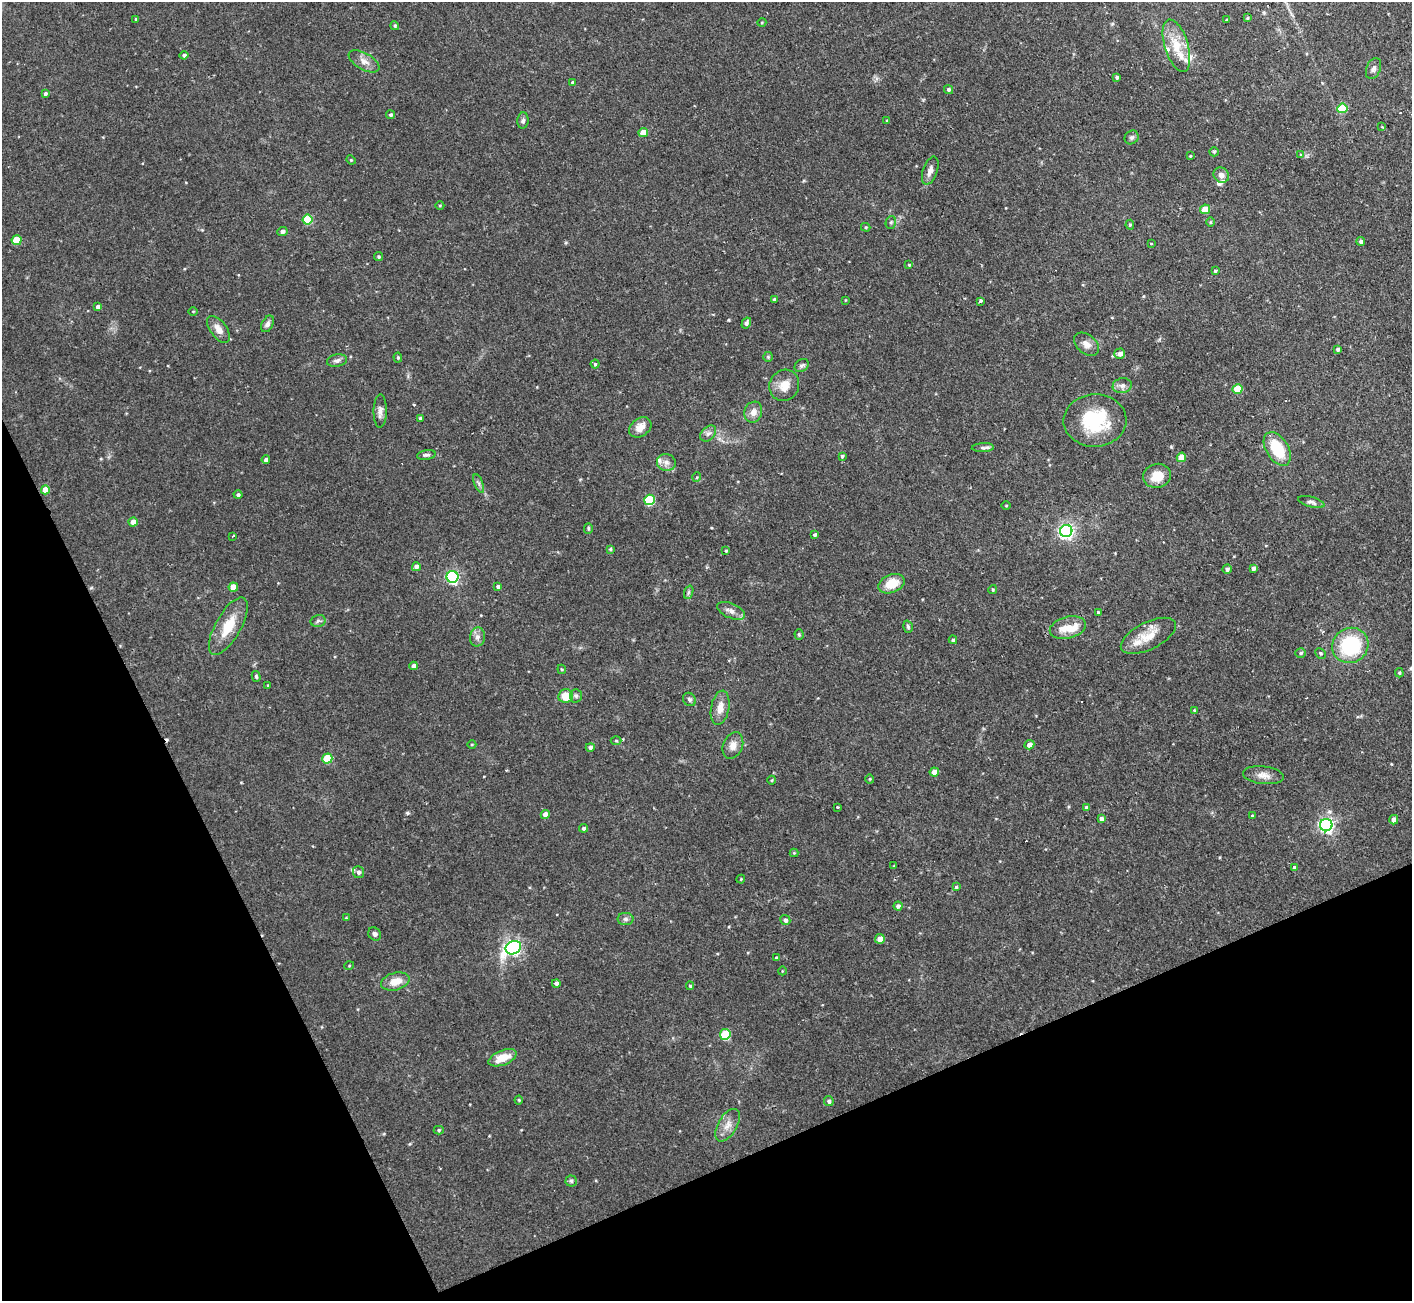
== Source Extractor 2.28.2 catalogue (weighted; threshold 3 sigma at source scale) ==
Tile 14 of 4 x 4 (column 2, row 4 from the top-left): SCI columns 1411-2820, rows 147-1445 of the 5641 x 5624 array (HDU 1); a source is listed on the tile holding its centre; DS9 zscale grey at full resolution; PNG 1414 x 1303 px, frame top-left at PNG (2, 2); each listed source drawn as its Kron ellipse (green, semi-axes under 4 px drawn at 4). Shown black and unused: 22% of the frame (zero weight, under 2 of 3 exposures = <1% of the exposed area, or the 3 px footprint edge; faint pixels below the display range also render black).
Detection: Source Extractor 2.28.2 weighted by HDU 2 'WHT'; one run over the whole footprint, this tile lists its part. Background 0.094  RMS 0.0058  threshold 0.0261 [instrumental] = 3 sigma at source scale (4.5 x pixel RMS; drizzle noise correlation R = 1.50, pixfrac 1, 0.05/0.05 arcsec/px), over >= 5 px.
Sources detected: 173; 3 cosmic-ray / hot-pixel residue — neither listed nor drawn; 7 inside a brighter listed object's ellipse — not listed separately; the other 163 listed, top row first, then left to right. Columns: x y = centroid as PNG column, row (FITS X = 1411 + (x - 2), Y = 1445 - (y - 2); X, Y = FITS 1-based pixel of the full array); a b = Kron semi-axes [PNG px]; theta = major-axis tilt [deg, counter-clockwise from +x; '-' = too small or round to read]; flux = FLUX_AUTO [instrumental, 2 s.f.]
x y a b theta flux
1248 18 4 2 - 0.52
136 19 3 3 - 0.5
1227 20 3 2 - 0.62
762 22 4 3 - 0.52
395 26 4 4 - 0.92
1176 46 27 11 -73 13
184 55 4 4 - 1.3
364 61 17 8 -30 4.3
1373 69 11 7 67 2.2
1117 77 4 4 - 1.3
572 82 4 4 - 0.85
949 89 5 4 - 1.3
45 93 4 4 - 1.1
1342 108 5 5 - 19
390 115 4 4 - 1.2
523 121 8 5 84 1.5
887 121 4 3 - 0.75
1382 127 4 2 - 0.82
643 133 5 4 - 8.4
1132 137 7 6 - 1.4
1214 152 5 4 - 0.69
1300 155 4 3 - 0.87
1190 156 4 3 - 0.49
351 160 5 4 - 0.59
930 171 15 7 71 3.2
1221 175 8 7 - 3.1
440 205 4 3 - 0.52
1205 209 5 4 - 12
307 220 5 5 - 25
891 222 6 5 - 1.1
1210 222 5 3 - 0.57
1130 225 5 4 - 0.89
866 227 5 4 - 0.72
282 232 5 4 - 2.2
17 240 5 5 - 15
1361 241 4 4 - 1.4
1151 243 4 2 - 0.38
379 257 4 4 - 0.86
909 265 4 4 - 0.67
1215 271 4 3 - 0.83
774 299 3 3 - 1.1
845 300 4 2 - 0.39
981 301 4 3 - 5.3
98 307 4 4 - 2
193 311 4 3 - 0.47
746 323 6 4 59 1.6
268 324 9 5 63 1.9
218 329 15 8 -54 4.8
1086 344 14 9 -38 3.9
1338 349 4 3 - 1.4
1120 354 5 5 - 3.2
398 357 5 4 - 0.83
768 357 5 5 - 0.81
337 360 10 6 10 2
595 364 4 4 - 0.96
802 366 7 6 - 1.4
784 385 16 14 60 8
1122 386 9 7 10 2.6
1238 389 5 4 - 17
380 411 16 6 89 3
753 412 10 8 70 4.2
420 418 4 4 - 1.2
1095 420 31 26 2 36
640 427 12 9 37 5.5
708 433 9 6 46 2.1
983 448 11 4 3 1.4
1277 449 18 11 -58 22
426 455 9 4 9 1.4
842 456 4 4 - 1
1181 457 5 4 - 7.9
266 460 4 4 - 1.7
666 462 9 8 - 3.1
1157 476 14 12 14 9.9
697 477 5 3 - 0.52
479 483 10 3 -69 1.4
45 490 4 4 - 8
238 495 4 4 - 1.4
649 500 5 5 - 38
1311 502 13 5 -15 1.9
1006 506 4 3 - 0.49
133 522 4 4 - 5.7
588 528 5 4 - 0.81
1066 531 6 6 - 170
814 535 4 4 - 1.2
233 536 3 2 - 1.3
610 549 4 3 - 0.88
726 551 4 3 - 0.63
416 567 4 4 - 2.4
1253 568 4 4 - 2.2
1227 569 4 4 - 1.6
452 577 6 6 - 100
891 584 14 9 22 12
498 586 4 3 - 1.3
233 587 4 4 - 9.2
993 590 4 3 - 0.74
689 592 7 4 70 1.1
731 611 15 7 -24 3.7
1098 613 4 3 - 5.7
318 621 7 5 13 1.4
228 626 32 12 60 15
908 627 6 4 -73 1.1
1068 628 18 11 14 9.9
799 635 5 4 - 0.77
1148 636 30 13 26 12
477 637 9 7 80 2.6
953 640 4 4 - 1.3
1350 645 18 17 - 41
1301 653 5 5 - 1.2
1320 653 5 5 - 0.99
414 666 4 4 - 3
562 669 5 4 - 0.68
1399 673 4 3 - 0.72
256 676 5 4 - 0.89
268 685 3 3 - 0.53
566 696 7 6 - 11
576 696 7 5 -88 1.3
689 699 7 6 - 1.3
720 708 17 9 78 6
1194 710 4 4 - 0.54
616 741 5 3 - 0.65
472 744 4 3 - 0.56
1029 745 5 4 - 3
733 746 14 9 68 4.2
590 747 4 4 - 1.5
327 758 5 5 - 22
934 772 4 4 - 5.5
1263 775 20 9 -7 4.7
870 779 4 4 - 0.64
772 780 4 3 - 0.54
837 807 3 2 - 0.99
1087 808 4 4 - 2
545 814 4 4 - 4.5
1252 816 4 3 - 0.68
1101 819 4 4 - 2
1394 820 5 4 - 3.3
1326 825 6 6 - 160
584 828 4 4 - 1.1
794 853 4 4 - 0.56
894 866 4 2 - 0.41
1294 867 4 4 - 1.4
358 872 6 5 - 1.8
741 879 4 3 - 0.51
956 887 4 4 - 0.8
898 906 4 4 - 1.7
346 918 4 3 - 0.47
625 919 8 6 0 1.7
785 920 5 5 - 1.8
375 934 7 6 - 1.6
880 939 5 4 - 5.8
513 948 8 6 29 150
777 958 4 4 - 1.2
349 966 5 3 - 0.49
782 971 4 3 - 0.43
395 981 14 8 15 7.1
556 983 4 4 - 1.6
690 986 4 4 - 0.78
725 1034 5 5 - 26
503 1058 15 7 22 9.6
519 1100 4 4 - 0.63
829 1101 5 4 - 1.5
727 1125 18 9 59 5.4
439 1130 5 4 - 0.82
571 1181 5 5 - 1.1
Unlisted compact peaks at least as high as the median listed source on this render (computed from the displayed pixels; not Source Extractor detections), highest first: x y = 407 813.